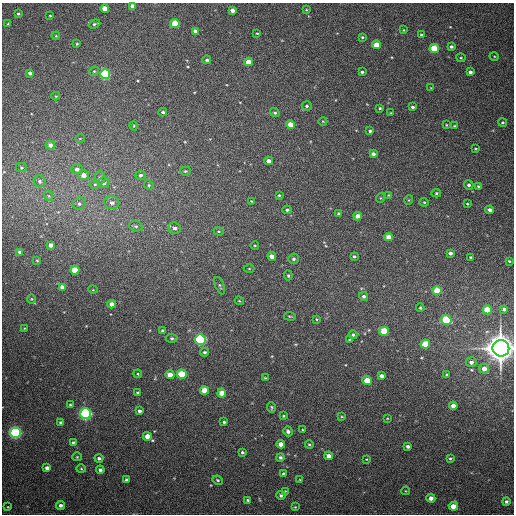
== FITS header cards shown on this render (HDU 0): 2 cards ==
NAXIS1  =                  512
NAXIS2  =                  512

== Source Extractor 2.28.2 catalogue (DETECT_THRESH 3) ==
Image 512 x 512 px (HDU 0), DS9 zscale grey, 1 PNG px = 1 image px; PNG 516 x 516 px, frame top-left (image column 1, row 512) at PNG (2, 3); each listed source drawn as its Kron ellipse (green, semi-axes under 4 px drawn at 4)
Background 438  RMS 12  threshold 35.6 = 3 sigma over >= 5 px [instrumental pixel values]
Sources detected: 170; all 170 listed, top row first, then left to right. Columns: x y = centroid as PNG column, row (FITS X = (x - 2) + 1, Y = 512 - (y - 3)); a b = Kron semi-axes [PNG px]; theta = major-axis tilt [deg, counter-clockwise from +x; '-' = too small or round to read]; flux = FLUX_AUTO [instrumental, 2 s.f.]
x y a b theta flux
133 6 4 4 - 4.6e+03
105 8 4 4 - 8.5e+03
232 10 4 3 - 4.1e+03
306 10 4 3 - 7.2e+02
18 14 4 3 - 1.0e+03
50 16 3 2 - 6.8e+02
8 24 4 4 - 8.7e+02
94 24 6 4 19 1.5e+03
175 24 4 4 - 2.0e+04
403 30 3 3 - 5.8e+02
195 31 4 4 - 3.6e+03
257 33 3 2 - 6.5e+02
421 35 3 3 - 1.4e+03
56 36 4 3 - 7.3e+02
362 37 4 4 - 8.6e+02
77 44 3 2 - 7.7e+02
377 45 4 4 - 1.5e+04
451 47 3 3 - 1.5e+03
434 48 5 4 - 2.5e+04
494 56 5 3 - 7.1e+02
461 58 4 4 - 9.0e+02
207 60 4 4 - 1.5e+03
248 62 4 4 - 1.1e+04
94 71 5 4 - 9.8e+02
362 72 3 3 - 1.3e+03
470 72 4 4 - 2.1e+03
30 73 4 3 - 2.3e+03
105 74 5 5 - 7.3e+04
431 88 3 2 - 4.5e+02
56 96 4 4 - 8.1e+02
307 106 5 4 - 1.3e+03
412 107 3 3 - 1.5e+03
380 108 3 3 - 1.0e+03
163 112 4 3 - 1.1e+03
275 113 5 4 - 1.1e+03
391 113 3 2 - 6.0e+02
323 121 4 3 - 6.4e+02
502 122 4 4 - 1.0e+03
290 125 4 4 - 1.1e+04
446 125 3 3 - 7.3e+02
134 126 4 3 - 6.6e+02
454 126 3 2 - 9.6e+02
370 131 4 4 - 1.3e+03
80 138 5 3 - 6.0e+02
50 145 5 4 - 3.8e+03
475 149 3 3 - 7.4e+02
373 154 4 3 - 2.5e+03
268 161 4 4 - 4.5e+03
21 168 6 4 0 1.1e+03
77 169 5 5 - 3.2e+03
185 171 5 4 - 9.9e+02
84 175 5 5 - 6.2e+03
141 175 5 4 - 1.9e+03
100 178 6 5 - 1.8e+03
40 181 6 5 - 1.9e+03
104 183 5 5 - 3.1e+03
95 184 5 3 - 9.1e+02
149 185 5 4 - 1.1e+03
469 185 5 4 - 1.9e+03
478 186 4 3 - 1.0e+03
436 193 5 4 - 1.1e+03
279 195 3 3 - 1.1e+03
388 195 4 2 - 5.9e+02
49 196 5 3 - 7.9e+02
380 198 5 3 - 6.5e+02
409 200 5 3 - 5.7e+02
251 201 4 3 - 6.5e+02
424 202 4 4 - 8.2e+02
112 203 7 6 - 3.2e+03
79 204 6 6 - 2.1e+03
467 204 3 3 - 7.4e+02
287 210 4 3 - 1.1e+03
490 210 4 4 - 3.1e+03
339 214 4 3 - 1.4e+03
358 216 4 4 - 5.3e+03
136 226 7 5 -20 1.7e+03
175 228 6 5 - 3.4e+03
219 231 5 4 - 9.5e+02
389 237 4 4 - 7.2e+03
51 245 4 4 - 3.9e+03
255 246 4 3 - 6.9e+02
20 252 4 3 - 2.3e+03
450 253 4 4 - 2.2e+03
272 256 4 4 - 5.9e+03
354 256 4 3 - 1.2e+03
470 257 3 2 - 7.2e+02
293 259 5 5 - 1.8e+03
37 260 3 3 - 6.7e+02
509 261 3 3 - 9.1e+02
249 269 5 3 - 6.8e+02
75 270 4 4 - 1.7e+04
288 275 5 4 - 1.0e+03
220 286 9 4 -69 1.3e+03
62 287 4 4 - 4.8e+03
93 290 5 3 - 6.2e+02
437 291 4 4 - 2.1e+04
364 296 4 4 - 2.0e+03
32 299 5 3 - 7.6e+02
239 301 4 3 - 8.2e+02
112 304 4 4 - 6.5e+03
420 308 4 3 - 8.7e+02
504 309 4 4 - 2.3e+03
487 310 5 4 - 1.9e+04
290 316 6 3 -8 8.8e+02
317 319 4 3 - 7.9e+02
446 320 5 4 - 3.3e+04
24 328 3 3 - 5.9e+02
163 331 4 3 - 1.8e+03
384 331 5 4 - 2.6e+04
353 335 4 4 - 1.3e+03
172 338 6 4 -4 1.4e+03
200 339 5 5 - 1.2e+05
349 340 4 2 - 5.9e+02
425 344 5 4 - 2.3e+04
501 348 8 8 - 1.4e+06
205 352 4 4 - 1.3e+03
471 362 5 5 - 2.9e+03
484 369 5 4 - 5.4e+03
138 374 4 3 - 7.0e+02
182 374 5 4 - 3.1e+04
170 375 4 4 - 8.5e+03
447 375 4 3 - 1.0e+03
381 376 4 4 - 3.7e+03
265 378 4 4 - 9.1e+02
367 381 4 4 - 1.7e+04
204 390 4 4 - 1.5e+04
138 393 4 3 - 1.7e+03
222 393 4 4 - 1.0e+04
70 405 3 3 - 8.3e+02
453 406 4 4 - 5.3e+03
271 407 5 3 - 1.1e+03
139 411 4 3 - 1.8e+03
86 414 5 5 - 1.9e+05
283 416 4 3 - 8.1e+02
342 417 4 3 - 6.4e+02
387 418 4 4 - 6.3e+02
224 422 3 3 - 1.2e+03
61 423 4 3 - 1.6e+03
303 430 3 3 - 8.6e+02
288 431 5 4 - 2.5e+03
15 433 5 5 - 1.6e+05
147 436 4 4 - 8.9e+03
73 442 3 3 - 1.2e+03
281 444 4 4 - 5.8e+03
309 444 4 4 - 8.4e+02
408 446 3 3 - 2.0e+03
242 452 3 3 - 1.4e+03
329 456 4 4 - 4.8e+03
77 457 5 4 - 8.7e+02
280 457 4 4 - 1.7e+03
99 458 4 4 - 2.0e+03
366 459 3 3 - 6.2e+02
450 459 4 4 - 9.6e+02
47 468 4 4 - 3.1e+03
81 469 5 4 - 8.8e+02
100 470 4 3 - 2.0e+03
283 473 4 3 - 8.5e+02
126 480 4 3 - 1.6e+03
218 480 5 3 - 1.2e+03
300 480 4 2 - 5.5e+02
285 491 3 3 - 5.9e+02
406 491 4 3 - 5.7e+02
281 495 4 4 - 1.7e+03
431 498 4 4 - 4.2e+03
248 500 3 3 - 1.2e+03
506 501 4 4 - 1.6e+03
60 505 4 4 - 2.5e+03
453 506 4 4 - 1.1e+04
8 507 3 2 - 5.7e+02
295 507 4 3 - 6.9e+02
At the frame edge (FLAGS 8, measured only in part): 1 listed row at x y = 501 348